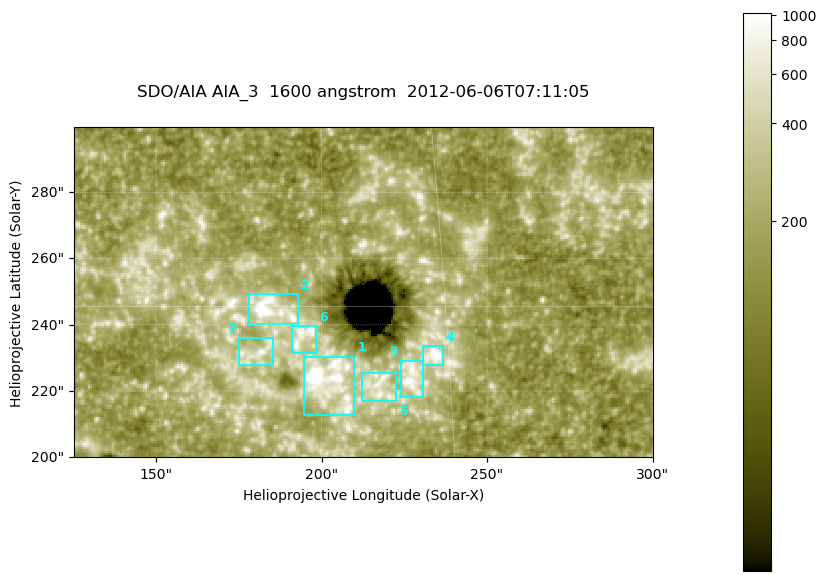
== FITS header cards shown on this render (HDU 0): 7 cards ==
TELESCOP= 'SDO/AIA '
INSTRUME= 'AIA_3   '
WAVELNTH=                 1600
WAVEUNIT= 'angstrom'
DATE-OBS= '2012-06-06T07:11:05.12'
CTYPE1  = 'HPLN-TAN'
CTYPE2  = 'HPLT-TAN'

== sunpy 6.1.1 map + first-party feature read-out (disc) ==
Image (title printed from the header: SDO/AIA AIA_3  1600 angstrom  2012-06-06T07:11:05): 287 x 164 px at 0.609 arcsec/px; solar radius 946 arcsec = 1552 px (partial field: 0.6% of the solar disc is inside the frame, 100% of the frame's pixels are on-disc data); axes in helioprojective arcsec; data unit not stated in the header (colour bar unlabelled)
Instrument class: DISC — disc imager (sunpy class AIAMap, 1600 A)
Bright regions (active regions / flare kernels): reference = the on-disc median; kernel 3 px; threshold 5 sigma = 330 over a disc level ~183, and >= 1.15x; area >= 47 px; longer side >= 3 px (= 1.8 arcsec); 7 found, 7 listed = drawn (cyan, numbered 1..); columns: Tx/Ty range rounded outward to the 2 arcsec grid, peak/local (2 s.f.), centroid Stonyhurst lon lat
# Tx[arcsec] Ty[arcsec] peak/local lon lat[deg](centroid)
1 194..210 212..232 15 +13 +14
2 178..194 240..250 21 +12 +15
3 224..232 218..230 6.8 +14 +14
4 230..238 228..234 13 +15 +14
5 212..224 216..226 4.2 +14 +13
6 190..198 230..240 5.3 +12 +14
7 174..186 228..236 4.3 +11 +14